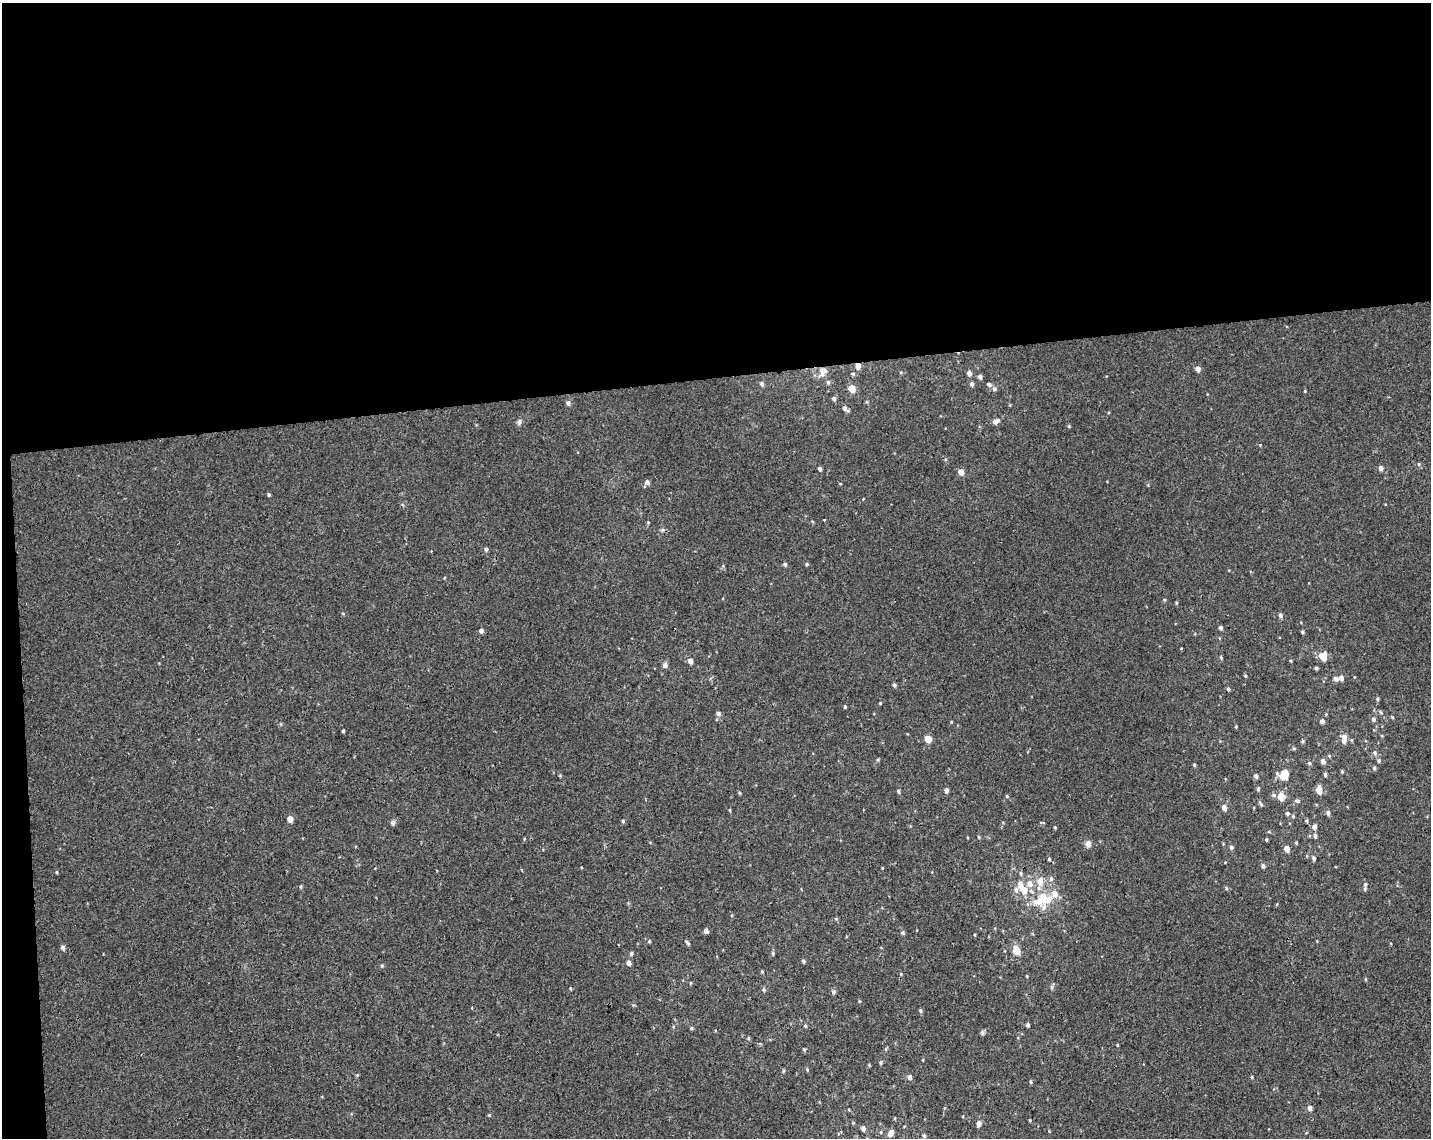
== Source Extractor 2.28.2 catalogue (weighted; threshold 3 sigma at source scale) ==
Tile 1 of 3 x 4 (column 1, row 1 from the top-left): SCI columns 17-1445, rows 3467-4602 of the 4361 x 4660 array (HDU 1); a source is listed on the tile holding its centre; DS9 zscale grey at full resolution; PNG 1433 x 1140 px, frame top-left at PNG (2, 3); no overlay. Shown black and unused: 34% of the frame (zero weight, under 3 of 4 exposures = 5% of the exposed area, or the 3 px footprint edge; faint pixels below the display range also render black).
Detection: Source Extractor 2.28.2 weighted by HDU 2 'WHT'; one run over the whole footprint, this tile lists its part. Background 0.00155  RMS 0.004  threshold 0.018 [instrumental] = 3 sigma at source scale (4.5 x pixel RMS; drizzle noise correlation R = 1.50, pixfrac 1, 0.0396/0.0396 arcsec/px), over >= 5 px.
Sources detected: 155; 11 inside a brighter listed object's ellipse — not listed separately; the other 144 listed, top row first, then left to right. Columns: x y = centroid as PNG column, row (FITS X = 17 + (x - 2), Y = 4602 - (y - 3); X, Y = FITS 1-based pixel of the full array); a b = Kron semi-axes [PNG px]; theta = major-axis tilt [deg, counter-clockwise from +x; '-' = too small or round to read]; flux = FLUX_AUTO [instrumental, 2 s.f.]
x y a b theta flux
858 366 6 5 - 2.3
1198 369 5 4 - 2.3
901 372 4 3 - 0.38
969 373 5 5 - 1.3
822 374 12 9 -86 2.6
853 374 5 4 - 0.57
980 376 4 4 - 1.2
762 384 6 5 - 1
972 384 5 4 - 1.1
989 384 5 4 - 0.97
852 388 5 5 - 6.7
994 389 6 5 - 0.94
1305 391 4 3 - 0.38
834 399 5 4 - 1
867 402 5 3 - 0.41
568 403 5 5 - 1.2
845 409 9 4 -36 1.5
996 421 8 5 27 1.8
519 422 8 5 79 0.96
1419 464 5 3 - 0.4
1381 468 5 5 - 1.6
820 469 4 4 - 0.96
961 472 5 4 - 3.1
647 482 5 5 - 1.4
840 484 4 3 - 0.29
269 494 4 4 - 0.58
486 549 5 5 - 0.78
785 564 5 4 - 0.81
807 564 4 4 - 0.49
1164 600 5 3 - 0.39
1176 603 5 3 - 0.41
1280 615 5 5 - 0.97
1220 628 4 4 - 0.85
481 631 4 4 - 1.5
1302 632 4 3 - 0.63
1323 657 9 7 -83 5.5
1221 658 5 4 - 0.43
690 661 5 5 - 1.7
665 665 7 6 - 1.1
1316 668 4 4 - 0.56
1245 676 4 3 - 0.33
1341 678 5 4 - 1.8
1336 679 6 5 - 1.2
894 685 4 4 - 0.89
1228 689 4 4 - 0.71
1377 699 5 4 - 0.54
880 703 4 3 - 0.39
845 707 4 3 - 0.47
718 713 5 5 - 1.2
1392 717 4 3 - 0.48
1373 719 5 5 - 1.1
1322 721 4 4 - 1.5
1236 726 4 3 - 0.41
343 731 3 3 - 0.49
928 739 5 4 - 6.9
1344 740 8 6 -82 2.3
1302 741 6 4 -90 0.49
1375 752 6 6 - 0.98
878 760 4 4 - 0.46
1323 761 4 4 - 2.1
1379 761 5 5 - 0.7
1309 763 5 4 - 0.55
1194 765 4 3 - 0.48
1374 768 5 4 - 0.67
1342 772 4 3 - 0.53
1325 774 5 4 - 0.65
1256 776 5 4 - 1.2
1282 776 10 5 -20 3.8
1258 789 5 4 - 0.72
946 790 4 4 - 1.4
1319 790 6 5 - 4.7
898 791 5 4 - 0.53
739 793 4 3 - 0.52
1281 796 11 8 -88 3
1298 801 6 5 - 0.66
1261 804 9 3 -51 0.61
1224 807 5 4 - 2.5
729 810 4 3 - 0.36
1287 813 4 4 - 0.76
1328 813 5 4 - 1.1
1293 816 4 4 - 0.47
290 819 5 4 - 3.4
623 821 4 3 - 0.64
393 822 6 5 - 1.2
1055 827 4 3 - 0.37
1314 827 5 5 - 1.7
1315 836 6 5 - 0.91
979 837 4 3 - 0.47
1266 840 4 4 - 0.42
1088 843 5 5 - 2.7
1296 843 4 4 - 0.4
1231 847 5 5 - 0.85
1287 849 5 4 - 3.2
1314 858 5 4 - 0.81
1049 859 4 3 - 0.51
1263 866 5 4 - 1.2
882 868 3 3 - 0.28
57 872 4 3 - 0.41
1030 884 9 7 -62 2.7
1365 884 6 4 69 0.56
301 887 5 4 - 0.48
1226 888 5 4 - 0.53
1024 890 14 8 -41 5.5
1041 898 23 16 51 13
836 919 5 4 - 0.43
706 931 5 5 - 1.2
902 933 4 4 - 0.89
688 943 7 3 -50 0.62
63 948 5 4 - 1.2
1016 950 5 4 - 8.3
773 953 5 4 - 0.58
631 954 5 4 - 0.65
803 961 4 4 - 0.69
628 963 5 4 - 1.7
382 966 5 3 - 0.43
1027 976 4 3 - 0.31
1365 979 5 3 - 0.39
690 983 4 3 - 0.34
1052 987 6 5 - 0.73
763 990 5 4 - 0.63
834 992 6 5 - 0.89
859 1001 4 3 - 0.35
920 1011 5 5 - 0.6
1028 1025 4 3 - 1.1
805 1026 5 4 - 0.5
691 1028 6 3 -71 0.43
982 1033 5 5 - 0.94
748 1038 6 3 -72 0.41
1117 1045 4 3 - 0.32
804 1049 4 4 - 0.43
881 1062 5 5 - 0.6
807 1069 5 4 - 0.51
783 1070 6 3 83 0.47
909 1077 5 4 - 1.3
1252 1077 5 3 - 0.41
1031 1082 5 4 - 0.54
1309 1108 4 4 - 2
489 1115 4 4 - 0.34
895 1118 5 3 - 0.33
1030 1120 4 2 - 0.36
979 1124 6 5 - 1.8
863 1128 5 5 - 1.3
891 1132 7 5 54 3.1
924 1136 5 4 - 0.77
Overlapping masked pixels (flux is a lower limit): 1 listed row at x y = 858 366
Isophote crosses this tile's border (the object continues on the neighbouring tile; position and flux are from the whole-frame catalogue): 1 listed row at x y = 891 1132